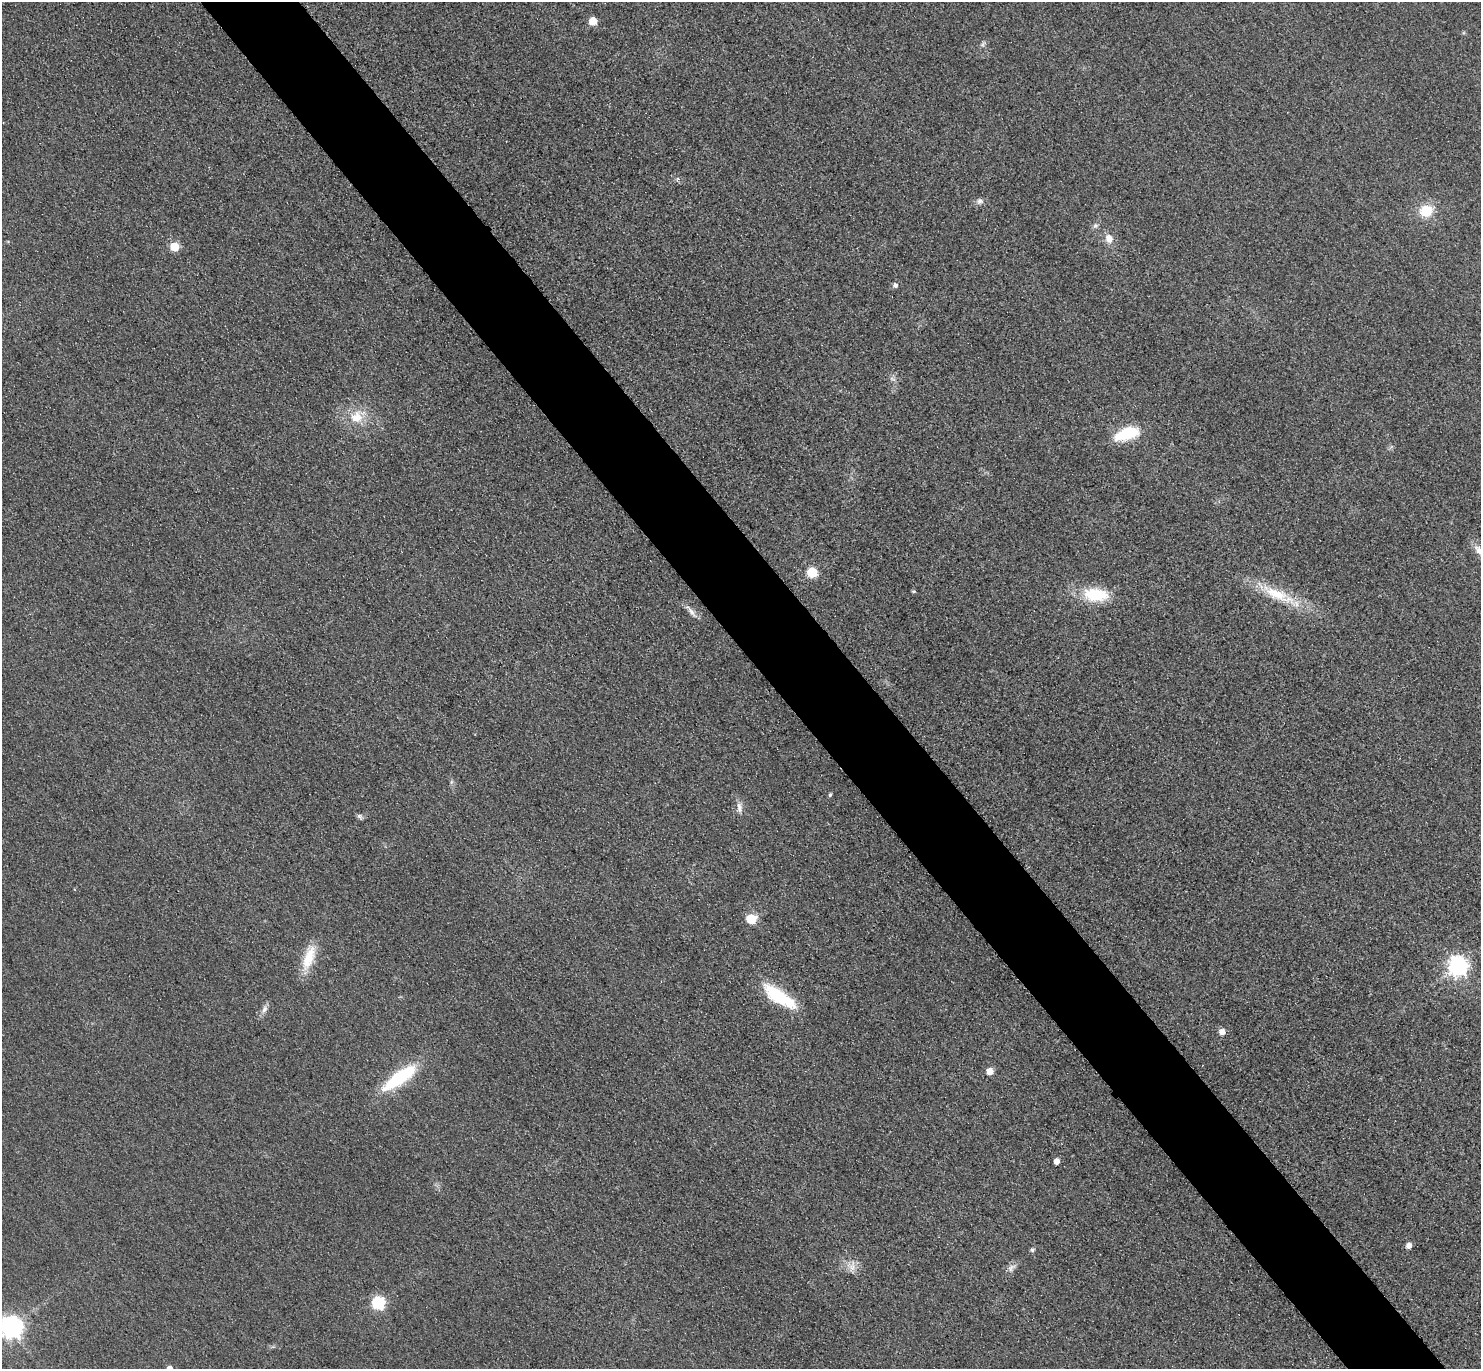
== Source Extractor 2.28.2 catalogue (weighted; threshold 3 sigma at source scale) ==
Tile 6 of 4 x 4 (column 2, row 2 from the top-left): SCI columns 1510-2988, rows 3058-4424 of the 5977 x 5973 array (HDU 1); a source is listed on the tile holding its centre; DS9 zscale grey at full resolution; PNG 1483 x 1371 px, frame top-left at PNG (2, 2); no overlay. Shown black and unused: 7% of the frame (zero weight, under 3 of 4 exposures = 3% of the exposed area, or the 3 px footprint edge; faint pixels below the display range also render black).
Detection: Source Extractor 2.28.2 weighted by HDU 2 'WHT'; one run over the whole footprint, this tile lists its part. Background 0.0823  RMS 0.019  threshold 0.0873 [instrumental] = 3 sigma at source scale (4.5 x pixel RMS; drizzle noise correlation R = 1.50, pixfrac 1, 0.05/0.05 arcsec/px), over >= 5 px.
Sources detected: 34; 1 too faint to see at this stretch — not listed; the other 33 listed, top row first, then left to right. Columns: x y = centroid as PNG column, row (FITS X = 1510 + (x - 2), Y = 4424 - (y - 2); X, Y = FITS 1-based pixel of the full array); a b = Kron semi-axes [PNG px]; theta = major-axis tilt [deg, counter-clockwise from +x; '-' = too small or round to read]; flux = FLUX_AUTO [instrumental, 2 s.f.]
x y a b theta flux
593 21 5 5 - 45
980 201 9 8 - 7.4
1426 211 14 12 19 48
1095 226 7 6 - 5.3
1109 238 12 10 -62 18
174 247 5 5 - 66
895 285 5 5 - 6.8
356 417 18 17 - 42
1127 433 22 10 20 110
1479 551 19 8 -49 17
812 572 6 6 - 120
914 591 5 4 - 2.4
1276 594 48 15 -25 82
1096 595 34 17 -6 78
691 611 24 5 -50 11
830 795 5 4 - 3.2
739 807 16 7 -86 11
359 816 9 6 -40 4.6
751 919 6 6 - 100
309 958 35 12 70 48
1458 966 8 7 - 920
779 997 41 13 -33 100
264 1009 12 7 66 9.3
1222 1032 6 5 - 15
990 1071 5 5 - 23
400 1077 45 14 36 120
1057 1161 5 4 - 14
1409 1245 5 5 - 13
1032 1250 5 5 - 4.4
852 1266 14 14 - 20
1011 1268 14 7 41 9.8
378 1303 6 6 - 270
11 1328 8 7 - 1300
Isophote crosses this tile's border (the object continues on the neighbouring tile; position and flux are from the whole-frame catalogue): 2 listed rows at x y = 1479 551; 11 1328